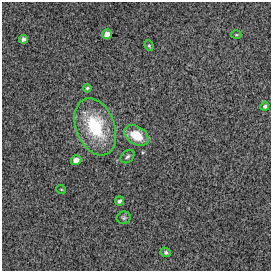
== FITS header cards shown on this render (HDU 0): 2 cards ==
NAXIS1  =                  269 / FITS: X Dimension
NAXIS2  =                  269 / FITS: Y Dimension

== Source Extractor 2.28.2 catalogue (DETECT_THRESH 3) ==
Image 269 x 269 px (HDU 0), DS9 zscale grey, 1 PNG px = 1 image px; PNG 273 x 273 px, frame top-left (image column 1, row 269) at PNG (2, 2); each listed source drawn as its Kron ellipse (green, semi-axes under 4 px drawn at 4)
Background 10500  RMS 290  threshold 883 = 3 sigma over >= 5 px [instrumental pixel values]
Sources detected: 14; all 14 listed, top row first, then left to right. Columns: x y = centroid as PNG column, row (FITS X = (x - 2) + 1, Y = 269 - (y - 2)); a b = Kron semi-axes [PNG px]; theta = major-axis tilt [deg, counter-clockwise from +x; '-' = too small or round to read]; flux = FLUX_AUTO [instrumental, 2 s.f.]
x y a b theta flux
107 34 5 5 - 1.3e+05
236 35 5 3 - 2.0e+04
23 39 4 4 - 6.1e+04
149 46 5 4 - 2.5e+04
87 88 4 4 - 2.4e+04
265 106 4 4 - 3.4e+04
95 127 30 19 -69 1.1e+06
136 135 13 9 -32 4.2e+05
127 157 8 5 44 4.4e+04
76 160 5 5 - 1.4e+05
61 189 5 3 - 1.7e+04
119 201 4 4 - 4.6e+04
124 218 7 6 - 4.0e+04
166 252 5 4 - 4.1e+04